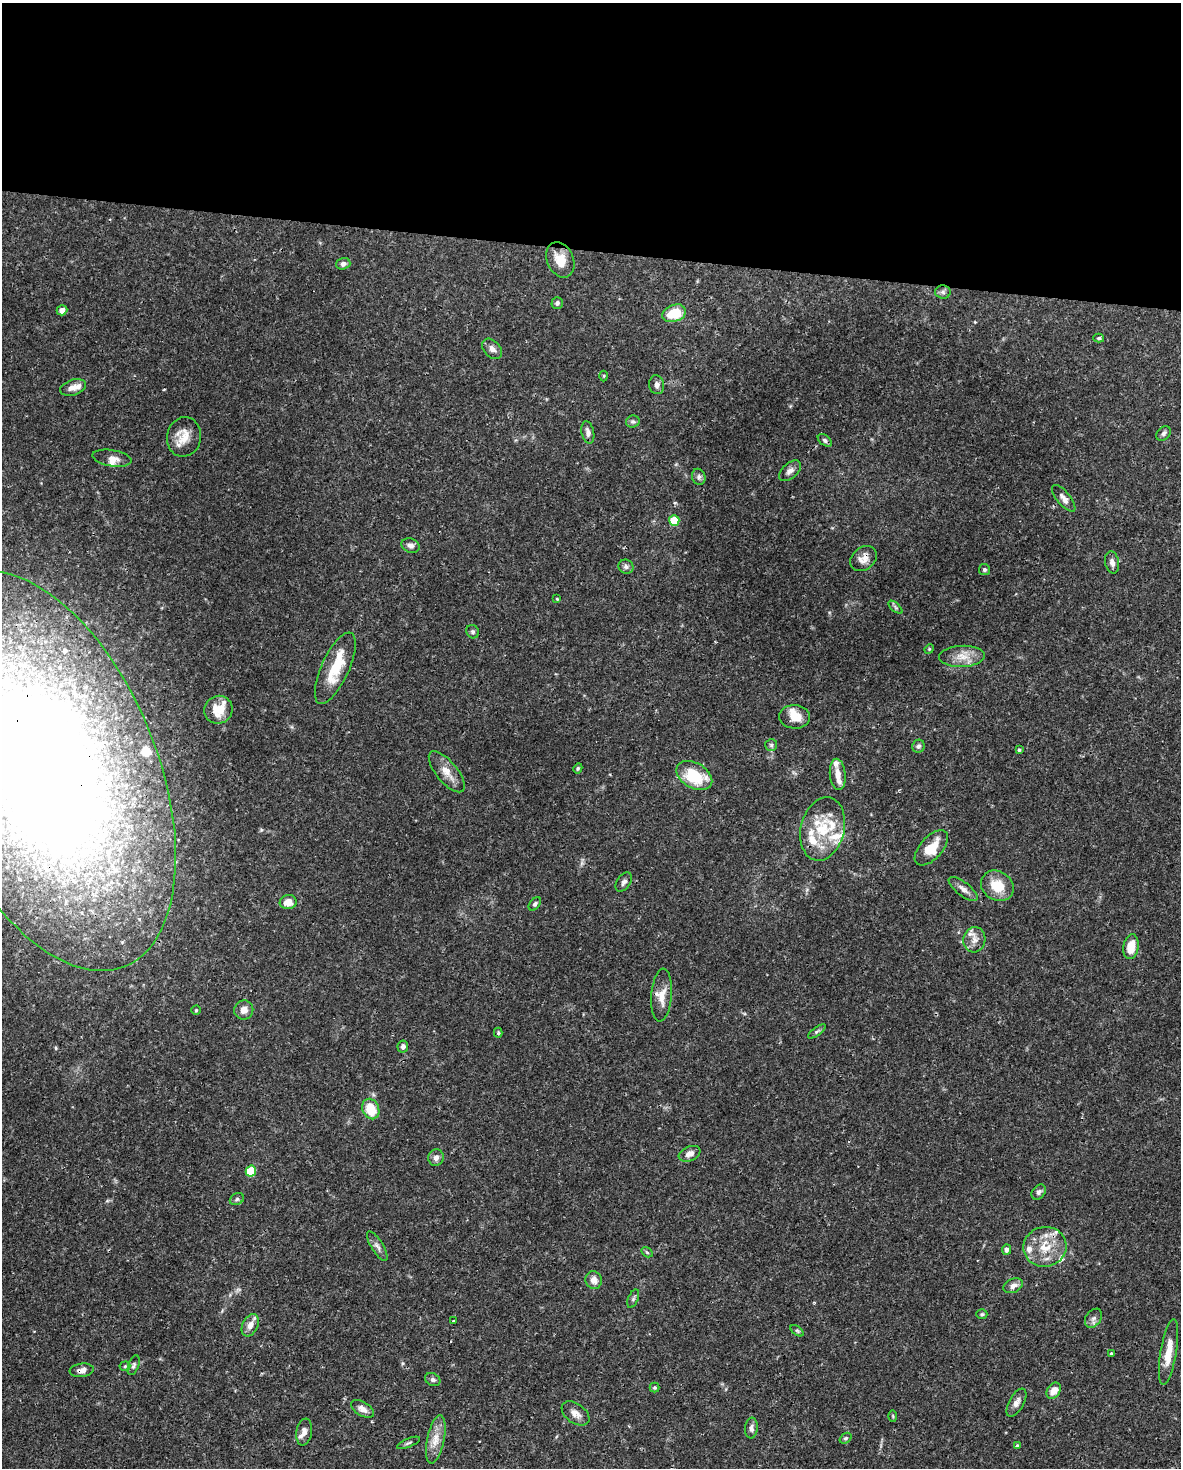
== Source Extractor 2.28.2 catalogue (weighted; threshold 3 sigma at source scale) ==
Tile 3 of 4 x 3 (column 3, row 1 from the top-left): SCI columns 2360-3538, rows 3161-4626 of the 4716 x 4739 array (HDU 1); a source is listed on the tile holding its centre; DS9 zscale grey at full resolution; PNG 1183 x 1470 px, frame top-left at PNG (2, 3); each listed source drawn as its Kron ellipse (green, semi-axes under 4 px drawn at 4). Shown black and unused: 17% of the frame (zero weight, under 3 of 4 exposures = <1% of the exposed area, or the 3 px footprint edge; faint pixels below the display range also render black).
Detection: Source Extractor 2.28.2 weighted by HDU 2 'WHT'; one run over the whole footprint, this tile lists its part. Background 0.0444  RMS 0.0019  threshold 0.00835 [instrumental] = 3 sigma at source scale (4.5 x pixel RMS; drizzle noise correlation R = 1.50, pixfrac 1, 0.05/0.05 arcsec/px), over >= 5 px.
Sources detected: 111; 1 cosmic-ray / hot-pixel residue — neither listed nor drawn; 17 inside a brighter listed object's ellipse — not listed separately; the other 93 listed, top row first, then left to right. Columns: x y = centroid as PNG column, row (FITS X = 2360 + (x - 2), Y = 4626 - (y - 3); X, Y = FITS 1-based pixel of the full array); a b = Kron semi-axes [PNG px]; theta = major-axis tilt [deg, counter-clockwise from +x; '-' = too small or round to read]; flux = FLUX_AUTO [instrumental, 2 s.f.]
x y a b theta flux
560 260 18 13 -66 3.2
343 264 7 5 18 0.62
943 292 8 6 -3 0.54
557 303 6 5 - 0.52
62 310 5 5 - 0.95
674 313 12 8 20 5.7
1099 338 5 4 - 0.26
492 349 12 8 -47 0.89
604 376 5 3 - 0.19
657 385 9 7 -81 0.8
73 388 13 7 17 1.3
633 422 7 6 - 0.42
588 432 11 6 -78 0.89
1163 433 8 6 46 0.48
184 437 20 17 78 3.1
825 440 8 5 -38 0.44
112 458 20 8 -9 1.4
790 471 13 7 42 0.98
699 477 8 6 -69 0.53
1064 498 16 6 -51 1.1
674 520 5 5 - 5.3
411 546 9 7 -24 0.8
864 559 14 11 38 1.5
1112 562 11 7 -79 0.94
626 567 7 7 - 0.59
984 569 5 5 - 0.38
557 599 3 3 - 0.32
895 607 8 4 -42 0.34
473 632 7 6 - 0.44
929 649 5 4 - 0.2
962 656 23 10 2 2.6
335 668 39 13 65 6.3
218 710 14 13 - 3.6
795 717 15 11 -5 2.3
771 745 6 6 - 0.38
918 746 6 6 - 0.46
1019 750 4 4 - 0.27
578 768 5 4 - 0.28
46 771 211 111 -68 320
447 772 25 10 -51 2.4
838 774 15 8 -85 1.6
694 775 19 12 -30 8.2
823 829 32 22 76 8.1
931 848 21 11 48 4
624 882 11 6 53 0.69
997 886 17 14 -34 4.3
963 889 17 6 -38 1.1
288 902 8 7 - 1.9
535 904 8 5 50 0.46
974 940 12 11 - 1.6
1131 947 12 7 81 3.1
662 995 26 10 85 2.6
196 1010 4 4 - 0.23
244 1010 10 9 - 1.3
817 1031 10 4 36 0.4
498 1033 5 4 - 0.27
403 1046 6 5 - 0.59
371 1109 10 8 -67 4.5
690 1154 11 7 22 1.3
436 1158 8 7 - 0.89
251 1171 5 5 - 7.2
1039 1192 8 6 50 0.56
237 1199 7 5 28 0.42
377 1246 17 6 -58 0.84
1045 1247 21 20 - 5.2
1006 1250 5 4 - 0.76
647 1252 6 4 -32 0.25
594 1280 9 8 - 1.4
1013 1286 10 6 26 1
633 1299 10 5 68 0.42
982 1314 5 4 - 0.27
1093 1318 10 7 54 0.75
453 1321 3 3 - 0.47
250 1325 12 7 64 1.6
797 1331 7 4 -37 0.3
1169 1352 33 8 80 3.4
1111 1354 4 3 - 0.36
134 1365 10 5 69 0.49
125 1366 5 5 - 0.25
82 1370 12 6 7 1.2
433 1380 8 6 -31 0.52
654 1388 5 5 - 0.24
1054 1391 9 6 56 1.9
1016 1403 15 7 61 1
362 1409 12 7 -32 1.1
575 1413 15 9 -35 1.4
893 1416 6 4 -88 0.21
751 1428 10 6 83 0.78
304 1432 13 8 81 1.1
845 1438 6 4 38 0.32
436 1439 24 8 78 2.4
409 1443 12 3 22 0.35
1017 1446 4 3 - 0.39
Overlapping masked pixels (flux is a lower limit): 3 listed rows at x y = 864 559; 46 771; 82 1370
Isophote crosses this tile's border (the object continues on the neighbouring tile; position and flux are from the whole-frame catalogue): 1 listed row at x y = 46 771